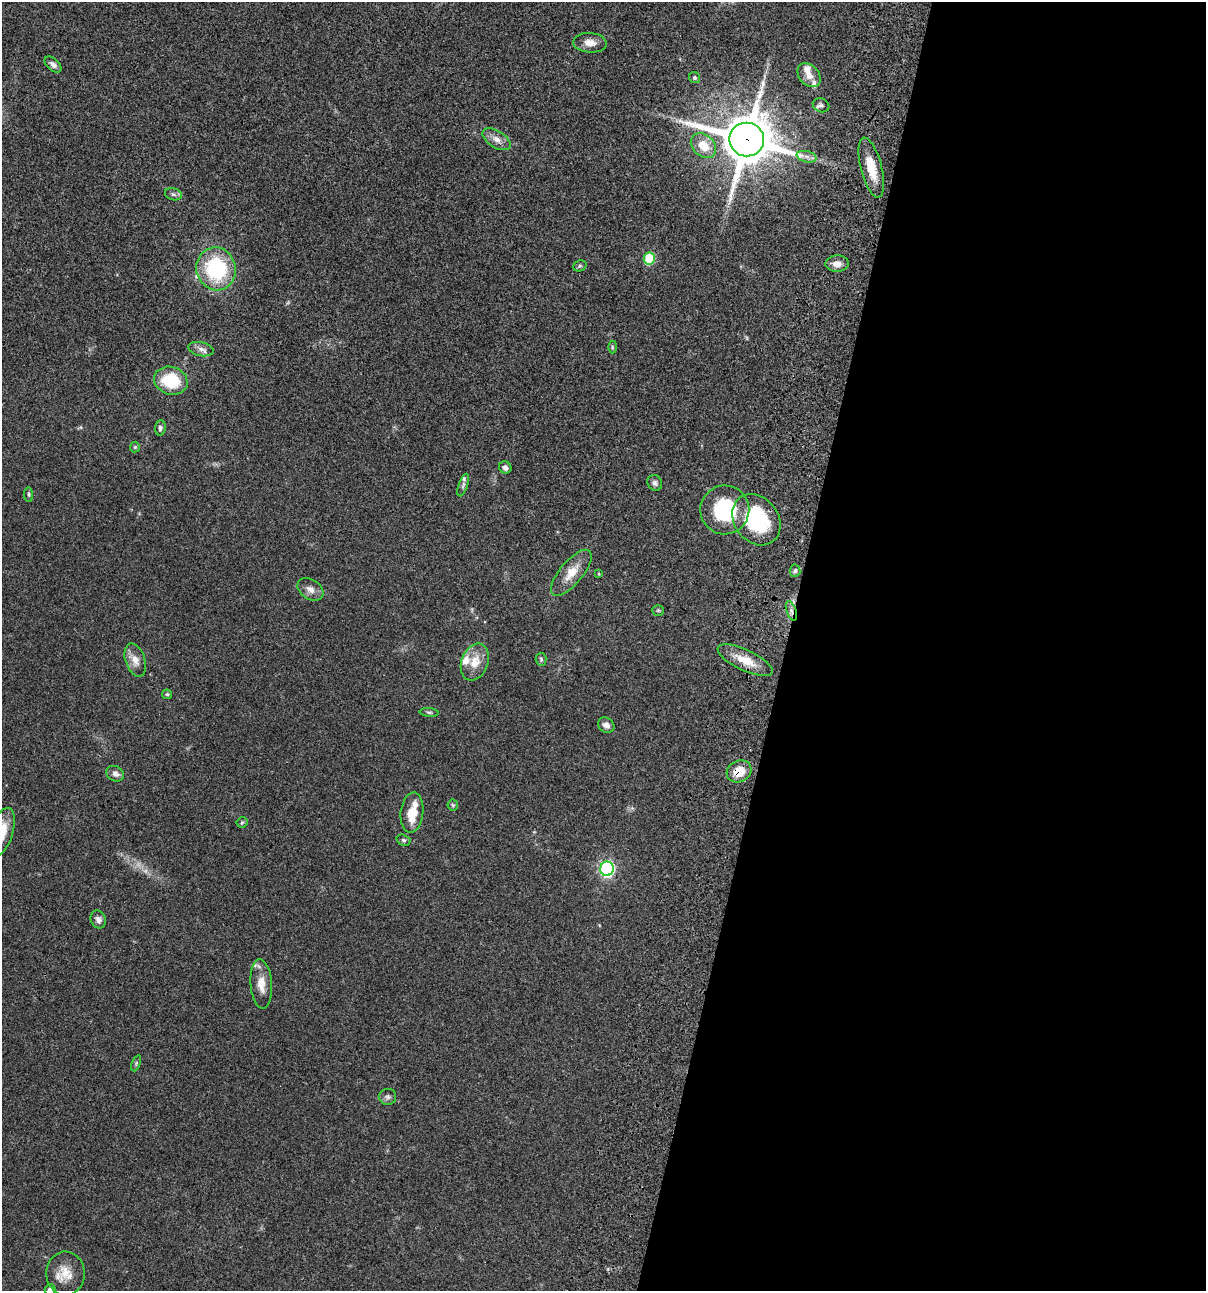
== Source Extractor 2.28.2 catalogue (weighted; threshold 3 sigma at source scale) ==
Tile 12 of 4 x 4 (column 4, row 3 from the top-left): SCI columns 3845-5048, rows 1409-2697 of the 5406 x 5393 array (HDU 1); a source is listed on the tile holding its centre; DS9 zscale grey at full resolution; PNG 1208 x 1293 px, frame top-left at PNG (2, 2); each listed source drawn as its Kron ellipse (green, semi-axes under 4 px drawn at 4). Shown black and unused: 35% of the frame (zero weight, under 3 of 4 exposures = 9% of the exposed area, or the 3 px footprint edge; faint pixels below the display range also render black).
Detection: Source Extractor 2.28.2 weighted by HDU 2 'WHT'; one run over the whole footprint, this tile lists its part. Background 0.0468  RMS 0.0053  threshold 0.0239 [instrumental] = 3 sigma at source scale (4.5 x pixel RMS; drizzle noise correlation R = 1.50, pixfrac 1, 0.05/0.05 arcsec/px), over >= 5 px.
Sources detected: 59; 1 too faint to see at this stretch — neither listed nor drawn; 5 inside a brighter listed object's ellipse — not listed separately; the other 53 listed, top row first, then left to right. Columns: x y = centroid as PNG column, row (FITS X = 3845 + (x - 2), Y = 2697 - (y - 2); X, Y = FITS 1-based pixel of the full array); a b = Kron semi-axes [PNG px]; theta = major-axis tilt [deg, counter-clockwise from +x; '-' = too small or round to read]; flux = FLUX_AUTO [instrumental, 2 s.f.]
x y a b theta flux
590 43 17 10 -4 4.5
53 64 10 6 -42 2.1
809 75 13 9 -46 4.2
695 78 6 5 - 0.86
821 105 8 6 -23 1.4
497 139 15 8 -32 3.8
747 139 17 17 - 2500
703 146 14 10 -43 10
807 157 10 5 -14 2
871 168 31 10 -76 12
173 194 8 6 -16 1.3
649 259 6 5 - 27
837 264 12 8 3 3.8
580 266 7 5 21 0.85
216 269 21 19 -73 44
612 347 6 4 -90 0.69
201 349 13 7 -11 2.5
171 381 17 13 -17 22
160 428 7 5 85 1.4
135 447 5 5 - 0.61
505 467 6 6 - 1.6
655 483 8 7 - 1.4
463 485 12 4 71 1.3
29 495 7 4 -84 0.81
725 510 24 24 - 32
756 520 27 22 -53 38
795 571 6 5 - 0.92
571 573 28 11 50 8.5
599 574 4 3 - 0.49
310 589 14 10 -34 3.6
658 610 5 5 - 0.72
791 611 10 5 -71 1.8
541 659 6 5 - 0.87
135 660 17 10 -72 5
745 660 30 10 -25 9.4
475 662 19 13 70 8.1
167 694 5 4 - 0.91
429 712 9 4 -5 0.87
606 725 8 7 - 2.6
739 771 13 10 27 9.3
115 774 9 7 -28 2.4
453 805 5 5 - 0.75
412 813 20 11 84 9.5
242 822 5 5 - 0.66
2 832 25 11 72 10
403 840 7 5 -17 0.92
607 869 7 7 - 110
98 920 9 7 -68 2.2
261 984 25 10 -86 7.1
136 1063 8 4 68 0.81
388 1097 8 8 - 1.6
66 1273 22 19 -87 9.5
50 1290 5 5 - 2.7
Overlapping masked pixels (flux is a lower limit): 6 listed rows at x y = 747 139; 871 168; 756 520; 791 611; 745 660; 739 771
Isophote crosses this tile's border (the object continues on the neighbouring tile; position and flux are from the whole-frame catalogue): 2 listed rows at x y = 2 832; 50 1290